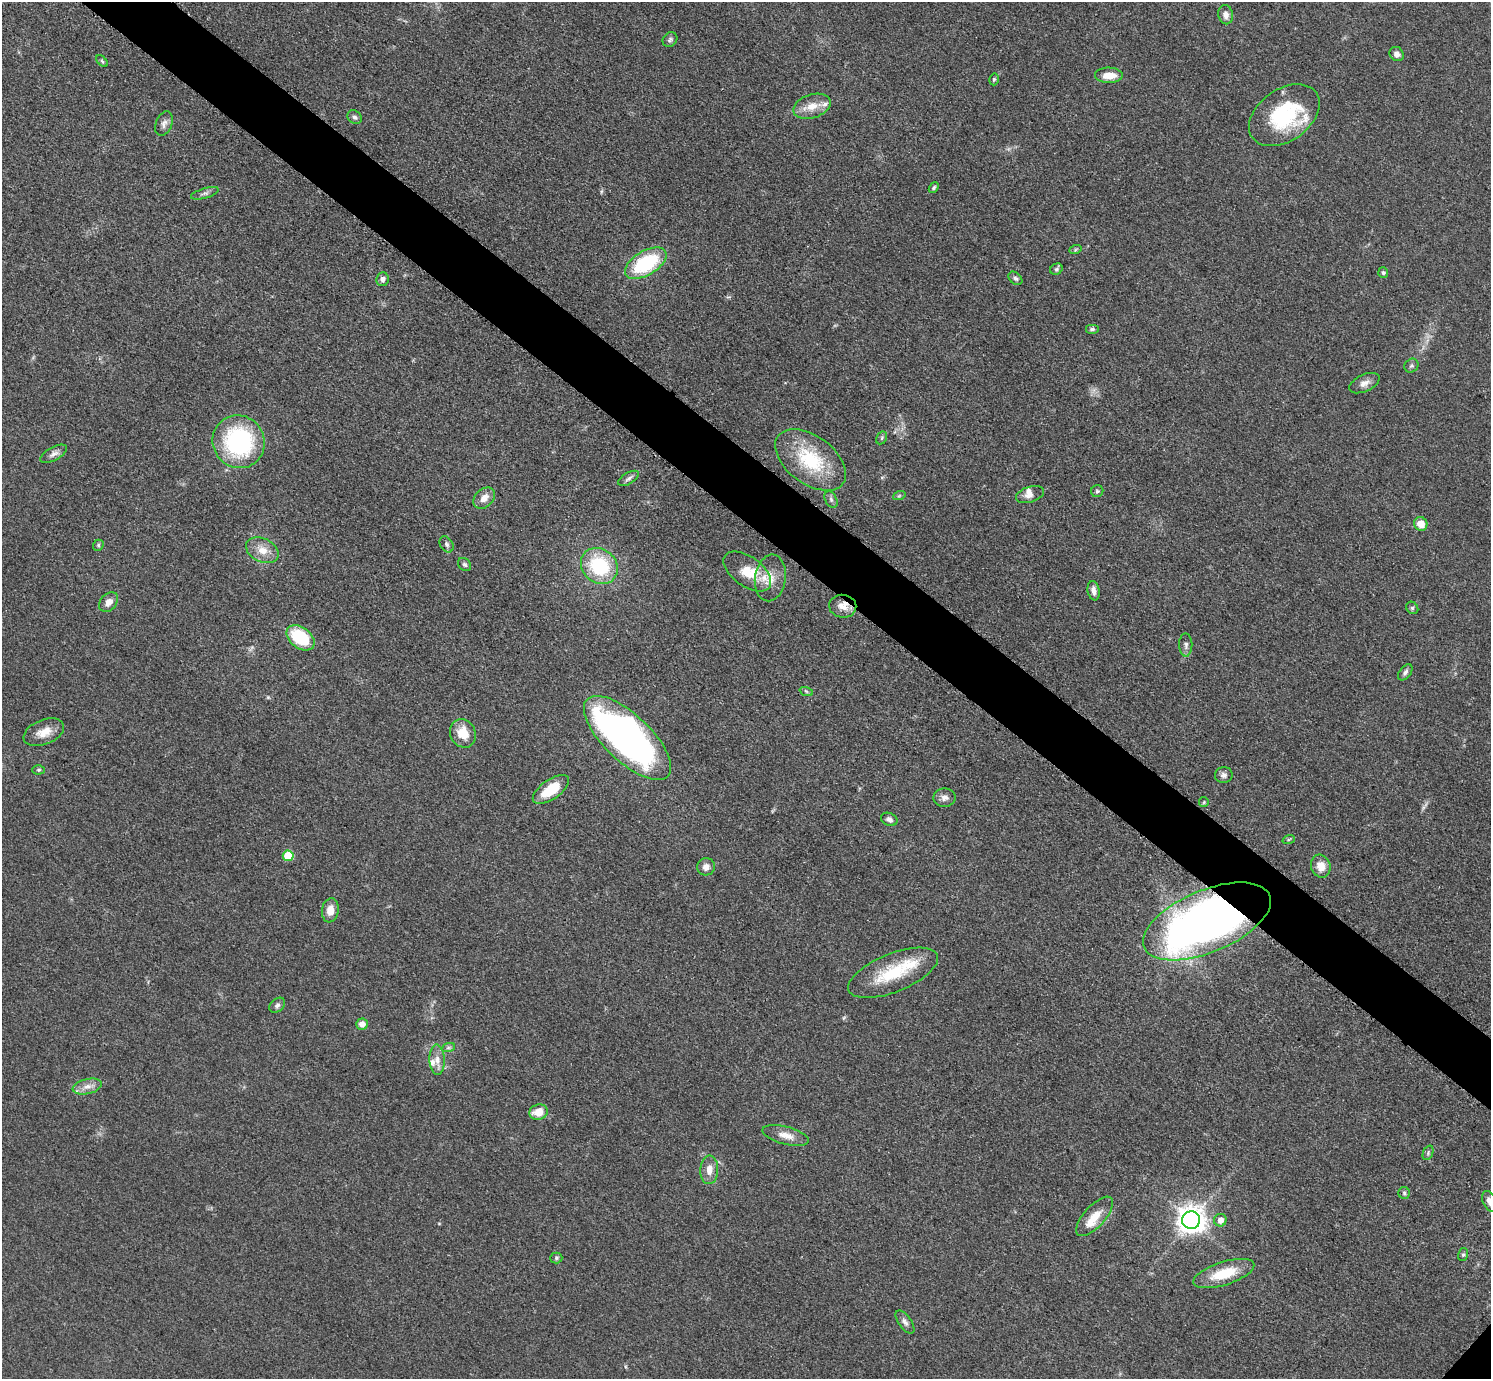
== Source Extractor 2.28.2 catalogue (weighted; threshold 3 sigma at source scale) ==
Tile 11 of 4 x 4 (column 3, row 3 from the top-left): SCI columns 2992-4480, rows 1542-2918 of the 5978 x 5981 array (HDU 1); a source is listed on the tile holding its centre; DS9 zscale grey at full resolution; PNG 1493 x 1381 px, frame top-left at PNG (2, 2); each listed source drawn as its Kron ellipse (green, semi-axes under 4 px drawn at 4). Shown black and unused: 5% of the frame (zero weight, under 3 of 5 exposures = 1% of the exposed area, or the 3 px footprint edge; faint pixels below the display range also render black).
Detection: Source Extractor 2.28.2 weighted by HDU 2 'WHT'; one run over the whole footprint, this tile lists its part. Background 0.0533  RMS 0.0058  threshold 0.026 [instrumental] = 3 sigma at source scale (4.5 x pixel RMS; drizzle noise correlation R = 1.50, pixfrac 1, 0.05/0.05 arcsec/px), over >= 5 px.
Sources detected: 86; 5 inside a brighter listed object's ellipse — not listed separately; the other 81 listed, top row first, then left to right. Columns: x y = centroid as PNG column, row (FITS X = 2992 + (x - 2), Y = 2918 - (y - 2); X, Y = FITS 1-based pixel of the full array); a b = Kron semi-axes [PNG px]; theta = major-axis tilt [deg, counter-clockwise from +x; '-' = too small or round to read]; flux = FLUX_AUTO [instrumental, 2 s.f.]
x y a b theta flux
1226 15 9 7 -78 3.5
670 40 8 7 - 1.5
1397 54 7 6 - 2.6
102 61 7 4 -46 0.95
1109 75 14 7 -1 8.1
994 79 6 4 75 0.98
812 106 19 11 17 8.6
1284 115 39 26 35 52
355 117 8 6 -46 1.5
164 124 13 8 69 3
934 188 6 4 51 1
205 193 14 5 17 1.9
1075 250 6 4 19 0.87
646 263 23 12 31 47
1056 269 6 5 - 1.2
1383 272 5 5 - 1.1
1015 278 8 5 -41 1.7
383 279 7 6 - 2.1
1092 329 7 5 0 1.3
1411 366 7 6 - 1.2
1364 383 16 8 25 3.8
882 438 7 5 61 0.95
239 442 27 25 -55 74
54 454 15 6 28 2.8
811 460 40 24 -36 37
628 478 11 5 31 2
1097 491 6 6 - 1.1
1030 494 14 7 17 3.8
899 496 6 4 19 0.83
484 498 12 9 43 4.8
831 499 9 5 -64 1.6
1421 524 7 6 - 7.7
446 544 9 6 -58 1.6
98 545 6 5 - 0.89
262 550 17 11 -25 7.6
465 565 7 5 -43 1.3
599 566 19 17 -41 39
747 571 27 15 -36 14
770 578 23 15 82 11
1094 591 10 6 -80 2.9
109 602 11 8 47 4.2
843 606 14 11 -7 6
1412 608 6 5 - 1.1
301 638 16 10 -38 32
1186 645 11 6 -88 2.1
1405 672 9 5 51 1.8
806 691 7 4 -19 0.94
44 732 21 12 22 7.9
463 733 15 12 -65 11
627 738 56 23 -43 260
39 770 6 4 2 0.91
1224 775 9 7 7 2.2
551 790 21 9 34 16
944 798 11 9 0 3.1
1204 802 5 4 - 0.77
889 819 8 6 -23 2.1
1289 839 6 4 19 0.77
288 856 5 5 - 21
1321 866 12 9 -72 6.5
706 867 9 8 - 3.6
330 910 12 8 81 6.2
1207 921 68 31 23 450
893 973 48 19 22 32
277 1005 9 6 40 1.6
362 1024 6 5 - 4.5
448 1048 7 4 18 1.2
437 1060 15 7 -87 4.7
87 1087 15 7 14 4.2
538 1112 9 7 16 8.7
786 1135 24 9 -14 6.4
1428 1153 8 5 67 1.2
709 1170 14 9 89 5.6
1404 1193 6 6 - 1.2
1490 1202 11 7 -60 4.4
1094 1216 25 10 48 10
1191 1220 9 9 - 720
1220 1220 6 6 - 4.5
1463 1255 6 5 - 1.1
556 1258 6 5 - 1.1
1224 1274 32 11 18 20
905 1322 13 6 -55 2.5
Overlapping masked pixels (flux is a lower limit): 2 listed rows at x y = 843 606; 1207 921
Isophote crosses this tile's border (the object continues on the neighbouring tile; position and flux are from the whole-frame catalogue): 1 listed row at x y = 1490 1202